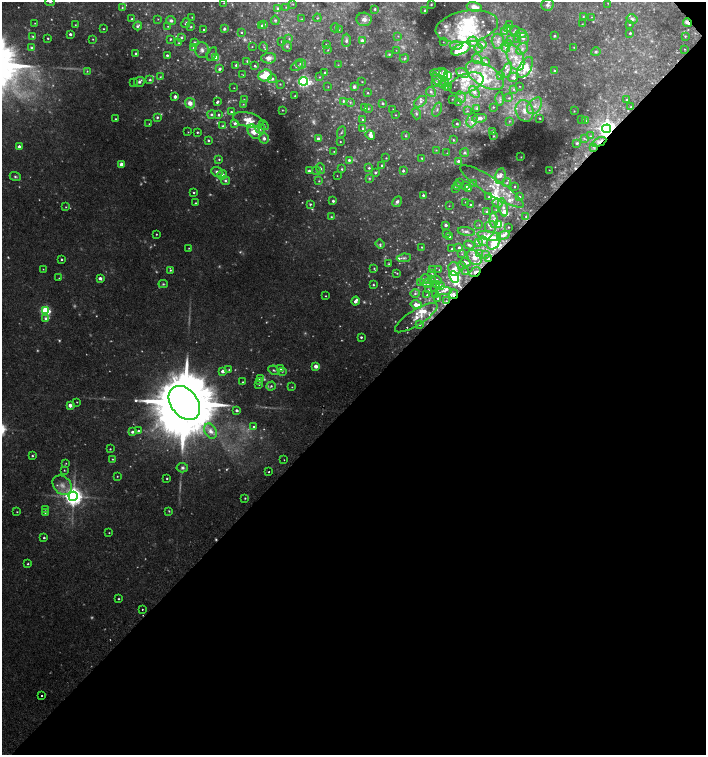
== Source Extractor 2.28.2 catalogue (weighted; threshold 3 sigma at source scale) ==
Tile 12 of 4 x 4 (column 4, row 3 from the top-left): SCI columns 4408-5815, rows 1541-3046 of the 6060 x 6084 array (HDU 1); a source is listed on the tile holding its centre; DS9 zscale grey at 2 x 2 block average (1 PNG px = mean of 2 x 2 image px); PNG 708 x 757 px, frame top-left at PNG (2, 2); each listed source drawn as its Kron ellipse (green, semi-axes under 4 px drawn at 4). Shown black and unused: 47% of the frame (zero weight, under 2 of 3 exposures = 2% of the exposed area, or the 3 px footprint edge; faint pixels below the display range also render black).
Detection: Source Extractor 2.28.2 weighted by HDU 2 'WHT'; one run over the whole footprint, this tile lists its part. Background 0.0224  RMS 0.0055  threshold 0.0248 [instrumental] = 3 sigma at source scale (4.5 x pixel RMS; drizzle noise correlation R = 1.50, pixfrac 1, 0.0396/0.0396 arcsec/px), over >= 5 px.
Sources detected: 654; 160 too faint to see at this stretch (2 x 2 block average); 3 inside a brighter object's white glare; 4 cosmic-ray / hot-pixel residue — neither listed nor drawn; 2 coinciding with a brighter row at this scale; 108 inside a brighter listed object's ellipse — not listed separately; the other 377 listed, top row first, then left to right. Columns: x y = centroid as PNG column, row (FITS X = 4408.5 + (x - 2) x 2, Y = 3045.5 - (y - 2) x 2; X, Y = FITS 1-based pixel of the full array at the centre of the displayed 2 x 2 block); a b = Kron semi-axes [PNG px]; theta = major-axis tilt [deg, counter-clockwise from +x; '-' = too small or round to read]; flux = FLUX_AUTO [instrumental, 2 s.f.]
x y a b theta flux
50 2 5 3 - 2.2
224 3 2 2 - 0.66
608 3 2 2 - 0.67
293 4 3 2 - 0.69
431 4 2 2 - 0.99
547 5 6 5 - 3.9
122 7 3 3 - 1.3
286 7 2 2 - 0.54
474 7 7 4 -11 11
278 9 4 3 - 2.9
375 9 3 3 - 1.4
425 10 2 2 - 2.4
583 16 3 2 - 0.85
192 17 2 2 - 0.81
592 17 2 2 - 0.54
317 18 4 3 - 1.5
132 19 2 2 - 1.5
158 19 2 2 - 0.61
302 19 2 2 - 0.59
364 19 8 6 -5 8.2
632 19 5 4 - 3.7
171 20 5 4 - 3.3
275 20 5 4 - 2.1
687 22 4 2 - 4.2
35 23 2 2 - 0.6
186 23 5 3 - 1.9
264 24 2 2 - 2.5
582 24 2 2 - 0.5
630 24 2 2 - 0.74
75 25 2 2 - 0.79
510 25 2 2 - 0.49
138 26 4 3 - 2.8
168 26 2 2 - 0.77
262 26 3 2 - 2.5
191 27 2 2 - 1.6
467 27 31 15 9 57
335 28 4 2 - 0.79
507 28 3 3 - 1.7
104 29 2 2 - 1.1
224 29 2 2 - 3.5
204 30 2 2 - 1.9
339 30 3 2 - 0.51
515 31 5 3 - 2.4
241 32 2 2 - 1.3
504 32 4 3 - 1.3
630 33 2 2 - 2.5
70 34 2 2 - 3.9
521 34 5 4 - 5.2
33 36 4 3 - 1.5
398 36 3 2 - 1.1
554 36 3 3 - 1.6
685 36 2 2 - 0.83
181 37 3 3 - 2.5
48 38 2 2 - 1.4
523 38 6 5 - 4.4
93 39 3 2 - 0.95
170 39 3 2 - 1.4
289 39 3 3 - 1.4
510 39 4 3 - 1.1
517 39 3 2 - 1
346 40 7 4 90 3.8
362 40 3 3 - 6.8
498 41 7 6 - 6.3
281 42 2 2 - 0.65
443 42 2 2 - 0.4
472 42 5 5 - 7.4
179 43 3 2 - 1.1
195 43 4 3 - 2.1
508 43 4 3 - 1.7
326 44 2 2 - 1.1
482 44 4 4 - 5.3
456 45 6 4 3 3.8
287 46 5 4 - 2.6
252 47 2 2 - 0.64
264 47 5 3 - 2
506 47 5 4 - 4.1
574 47 3 3 - 1.1
32 48 4 3 - 2.1
193 48 3 3 - 1.5
461 49 10 5 25 41
479 49 4 3 - 1.7
522 49 7 5 46 4.8
684 49 2 2 - 0.58
202 50 8 7 - 6
328 50 3 2 - 0.94
396 50 2 2 - 0.71
596 52 5 4 - 2.3
136 54 2 2 - 4.4
212 54 7 4 67 3.1
389 54 4 3 - 1.7
167 55 3 2 - 2.5
216 58 4 3 - 16
269 58 7 5 4 7.8
404 58 4 4 - 2.2
515 58 13 7 -67 16
477 59 5 4 - 3.3
247 61 3 2 - 1
486 61 3 3 - 2
301 64 5 4 - 3.2
236 65 2 2 - 2.5
338 65 3 2 - 0.71
255 66 2 2 - 2.1
297 66 6 4 30 3
525 67 11 6 60 19
220 69 3 2 - 3.2
507 70 8 4 66 4.3
87 71 4 3 - 1.2
555 71 2 2 - 2.1
325 73 4 3 - 1.7
438 73 8 4 5 3.6
463 73 7 4 -25 4.2
243 75 3 2 - 0.77
265 75 7 5 19 33
444 75 7 4 -84 10
501 75 3 3 - 7.1
448 76 4 4 - 41
485 76 21 10 -32 32
160 77 3 3 - 1.4
319 77 3 3 - 0.83
513 77 5 3 - 3.1
272 79 4 4 - 2.8
150 80 3 3 - 2.6
303 81 4 4 - 350
439 81 10 4 -50 5
139 82 5 5 - 3.5
362 82 2 2 - 0.79
445 82 4 4 - 2.7
133 83 2 2 - 0.68
436 83 3 3 - 5.7
466 83 18 9 21 17
280 84 3 2 - 0.91
519 86 2 2 - 0.47
328 87 3 2 - 0.65
354 87 3 3 - 3
447 87 4 3 - 2.1
234 88 2 2 - 0.5
514 89 4 3 - 1.5
431 92 5 4 - 3.4
474 92 6 4 -51 7.3
368 93 3 2 - 1.4
295 96 2 2 - 0.94
175 97 2 2 - 8.1
461 97 6 3 -61 3.1
509 98 4 3 - 1.6
452 99 2 2 - 0.57
500 99 7 3 -89 2.1
244 100 4 3 - 1.4
627 100 2 2 - 1
343 101 3 3 - 2.4
217 102 3 2 - 3.4
350 102 4 3 - 1.8
420 102 7 4 35 5.1
458 102 3 3 - 1.2
190 103 5 5 - 12
382 103 4 3 - 2.1
243 104 3 3 - 0.96
535 106 9 6 53 9.9
493 107 2 2 - 0.94
631 107 2 2 - 0.96
364 108 2 2 - 1.3
477 108 4 4 - 1.7
368 109 4 3 - 1.5
282 110 2 2 - 0.7
393 110 2 2 - 1.7
437 110 7 4 68 2.8
467 111 3 2 - 1
525 111 11 8 -68 15
574 111 2 2 - 0.71
231 112 2 2 - 2
416 113 6 4 -70 3.2
212 114 4 3 - 2.9
219 115 3 3 - 2.1
396 115 2 2 - 0.72
157 117 3 3 - 2.5
480 118 7 4 7 6.5
540 118 2 2 - 1.3
116 119 2 2 - 1.2
582 119 2 2 - 0.82
248 120 15 7 -15 16
363 120 3 3 - 1.1
472 120 7 5 68 5.9
509 121 3 3 - 1.2
586 121 3 3 - 1.1
235 123 3 3 - 3.7
457 123 2 2 - 2.3
149 124 3 2 - 0.73
264 125 5 3 - 1.8
223 126 4 3 - 2.1
363 128 3 3 - 1.7
260 129 5 4 - 3.9
607 129 4 4 - 970
188 132 2 2 - 0.72
197 132 3 3 - 1.7
254 132 8 5 -55 22
341 132 6 2 69 1.7
493 132 3 3 - 3.4
370 135 5 3 - 9.1
405 136 4 3 - 1.3
493 136 3 2 - 0.78
591 136 4 2 - 0.98
264 138 5 4 - 4.6
584 138 4 2 - 1.2
318 139 3 2 - 10
208 140 3 3 - 2.3
453 140 3 3 - 1.5
340 142 2 2 - 0.84
599 142 7 3 26 5.6
577 143 3 3 - 2.2
19 147 2 2 - 9.6
593 147 4 3 - 1.9
436 150 3 2 - 0.82
334 151 2 2 - 0.64
447 153 2 2 - 0.56
464 153 4 4 - 2.9
521 157 2 2 - 0.41
386 158 2 2 - 0.96
422 158 3 2 - 1.2
219 159 3 3 - 1.8
349 160 3 3 - 3.2
458 161 3 3 - 2.5
121 164 3 2 - 18
382 165 2 2 - 2.5
320 168 5 4 - 3.4
369 168 3 3 - 2
342 169 3 3 - 1.7
549 170 2 2 - 0.49
309 171 4 3 - 3.5
316 171 4 3 - 2
403 171 3 3 - 2.6
217 172 5 5 - 5
375 173 3 3 - 1.9
222 175 5 4 - 6.9
337 176 2 2 - 0.57
500 176 8 5 78 6.9
15 177 6 3 -21 2.3
369 178 4 3 - 1.7
225 181 5 4 - 3.4
319 181 3 3 - 1.6
459 183 3 2 - 0.9
473 183 4 3 - 1.9
507 183 4 4 - 2.5
457 186 4 3 - 1.7
466 186 2 2 - 4
492 186 37 8 -32 29
515 186 2 2 - 0.91
455 188 3 3 - 1.8
468 188 4 3 - 1.7
194 192 3 3 - 1.4
423 195 2 2 - 2.6
489 197 3 2 - 1.6
519 197 3 2 - 3.3
333 201 2 2 - 3.1
397 202 6 4 60 3.5
465 202 3 3 - 0.92
195 203 3 3 - 1.5
497 203 5 4 - 4
310 204 3 3 - 1.8
470 205 3 2 - 2.2
449 206 2 2 - 0.63
66 207 3 3 - 1.2
503 207 9 4 -77 7.9
496 210 3 2 - 0.74
487 212 3 3 - 2.7
331 217 4 3 - 1.6
526 217 3 3 - 1.5
494 221 7 4 -88 5.4
446 225 3 3 - 4.6
479 225 2 2 - 0.49
498 225 4 3 - 33
490 227 6 5 - 4.7
508 227 2 2 - 1.1
466 231 9 4 -9 3.3
446 233 3 3 - 1.3
156 234 2 2 - 1.1
503 235 6 4 16 5.1
489 236 12 4 -10 20
450 237 2 2 - 1.3
483 241 5 4 - 3.6
494 241 9 6 61 21
479 243 4 4 - 3.2
380 244 4 4 - 2.6
469 245 5 3 - 2.7
422 247 2 2 - 1.1
189 248 2 2 - 0.73
459 248 2 2 - 3.6
452 249 2 2 - 1.5
462 254 2 2 - 0.61
479 254 3 2 - 1
486 255 2 2 - 5.7
404 258 7 4 6 3.5
474 258 8 6 -49 9.1
62 259 2 2 - 1.7
488 259 3 3 - 7.6
465 262 5 3 - 4.2
389 264 3 3 - 1.2
462 265 3 2 - 1.1
374 268 3 3 - 1.6
43 269 2 2 - 0.65
454 269 7 6 - 10
170 270 3 3 - 1.5
432 270 3 2 - 1.3
439 270 2 2 - 0.5
466 272 3 2 - 1.1
475 272 6 3 36 3.7
397 273 3 3 - 1.2
432 274 3 2 - 0.95
454 277 6 4 -66 160
59 278 3 2 - 0.72
100 278 3 3 - 4.9
424 279 5 4 - 2.7
431 280 2 2 - 0.71
437 280 5 2 - 3.4
421 283 4 3 - 2
163 284 4 3 - 2
427 284 5 4 - 2.7
373 285 3 3 - 1.5
436 285 3 2 - 3.3
441 286 4 3 - 4.3
428 290 3 2 - 1.1
444 291 8 4 -1 5
415 293 4 3 - 2.6
453 294 5 4 - 5.9
427 295 3 3 - 1.4
435 295 3 3 - 2.9
326 296 2 2 - 0.85
438 298 2 2 - 1.1
356 301 4 3 - 7.9
446 301 2 2 - 0.83
416 305 6 3 -13 19
45 311 3 3 - 160
416 318 25 7 32 15
46 319 3 3 - 4.8
420 324 3 3 - 1.5
361 337 2 2 - 2.2
316 366 3 2 - 15
281 368 4 3 - 4
229 370 3 3 - 1.3
274 370 5 3 - 2.3
223 371 2 2 - 8.8
282 372 4 3 - 1.4
261 378 3 3 - 1.2
259 381 3 3 - 1.1
243 382 3 2 - 1.2
259 384 3 2 - 1.2
271 386 5 3 - 2.6
292 387 3 2 - 0.81
77 402 3 2 - 0.76
184 403 19 13 -52 22000
70 405 2 2 - 13
237 410 2 2 - 4.7
254 427 3 3 - 2.4
138 431 3 2 - 3
210 431 8 6 -59 6.6
133 432 4 3 - 4.5
110 449 2 2 - 1.2
32 456 2 2 - 1.8
112 459 3 2 - 1.1
284 460 2 2 - 0.8
66 463 2 2 - 0.79
182 468 6 4 -4 3.4
64 470 3 2 - 0.99
269 472 2 2 - 2
117 476 2 2 - 0.83
167 478 2 2 - 1.4
62 485 11 8 -47 11
73 496 5 4 - 1000
245 498 3 3 - 1.4
45 509 3 3 - 1.8
169 511 4 2 - 1.2
17 512 3 2 - 0.89
45 512 2 2 - 2.3
109 533 2 2 - 0.69
44 538 2 2 - 2.2
28 564 2 2 - 1.5
119 599 2 2 - 1.2
142 610 2 2 - 1.7
41 696 2 2 - 2
Overlapping masked pixels (flux is a lower limit): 8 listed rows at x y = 687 22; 607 129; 599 142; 494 241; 488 259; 475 272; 453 294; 416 318
Isophote crosses this tile's border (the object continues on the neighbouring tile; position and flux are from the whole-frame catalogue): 1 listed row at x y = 50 2
Diffuse or blended objects may show on this block-average render without a row.